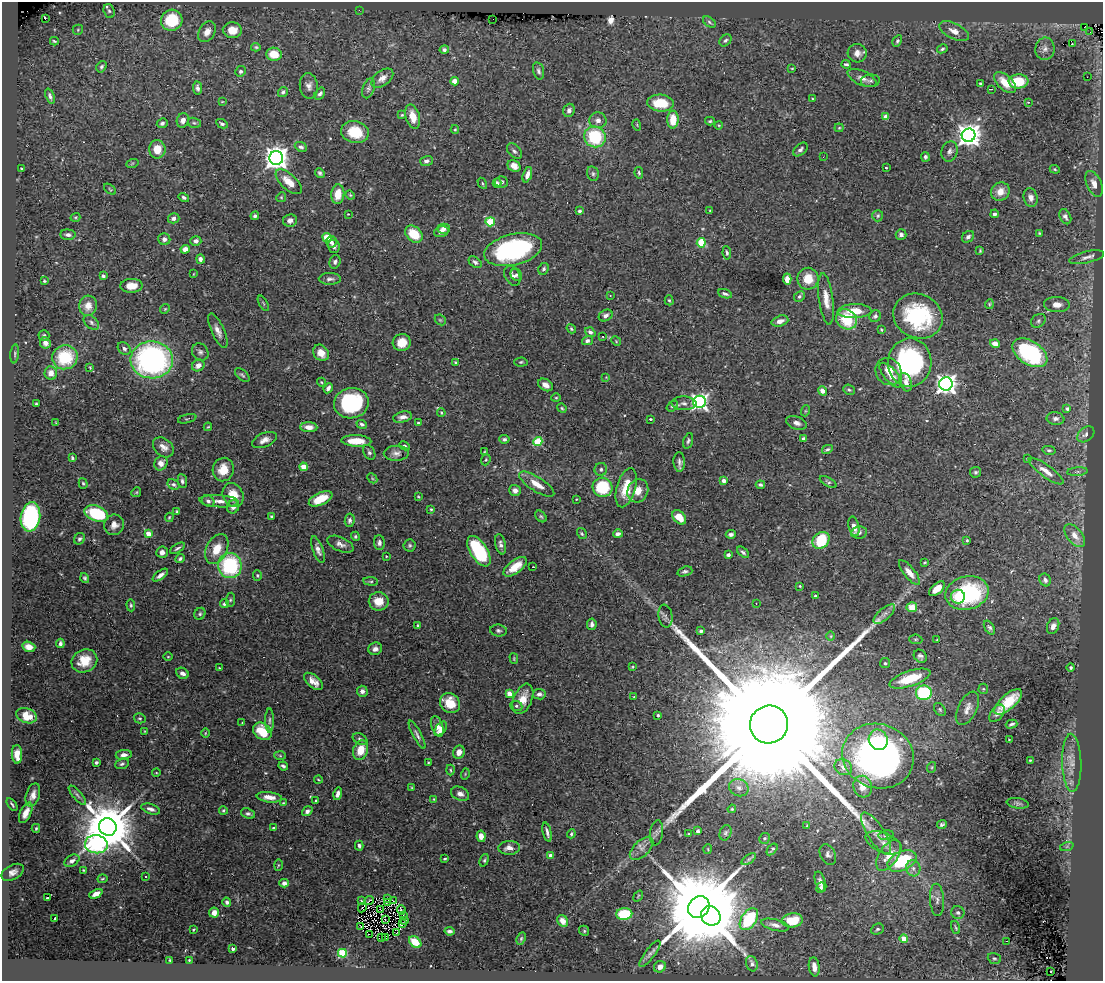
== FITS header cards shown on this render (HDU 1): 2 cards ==
NAXIS1  =                 1101
NAXIS2  =                  979

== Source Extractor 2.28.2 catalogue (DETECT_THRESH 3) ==
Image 1101 x 979 px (HDU 1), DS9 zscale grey, 1 PNG px = 1 image px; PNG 1105 x 983 px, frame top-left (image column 1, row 979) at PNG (2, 2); each listed source drawn as its Kron ellipse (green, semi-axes under 4 px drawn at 4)
Background 0.786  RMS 0.021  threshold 0.0633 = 3 sigma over >= 5 px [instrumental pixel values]
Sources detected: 495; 1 with non-positive FLUX_AUTO (blend fragments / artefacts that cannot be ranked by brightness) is neither listed nor drawn; the other 494 listed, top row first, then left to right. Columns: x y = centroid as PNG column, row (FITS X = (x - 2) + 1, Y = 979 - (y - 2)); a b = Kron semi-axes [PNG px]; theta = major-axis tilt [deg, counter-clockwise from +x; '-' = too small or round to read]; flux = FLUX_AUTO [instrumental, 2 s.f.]
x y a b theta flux
359 10 2 2 - 5
109 11 7 5 -72 3
45 19 4 2 - 1.7
493 19 3 2 - 52
172 20 11 10 - 57
709 22 7 4 -37 2.5
1084 27 3 2 - 4.2
78 30 5 5 - 2
232 30 9 7 -5 18
954 31 16 7 -26 12
207 32 11 8 58 10
1090 32 3 2 - 1.6
725 40 7 5 43 2.9
54 41 4 3 - 2
897 41 6 4 61 2.8
1072 44 2 2 - 0.85
256 47 5 4 - 2
942 49 5 4 - 2.5
1045 49 11 9 80 8.8
444 50 5 4 - 4.9
857 53 9 9 - 9.8
274 54 8 6 -8 24
846 64 4 3 - 2.7
101 67 6 4 57 3
792 68 4 3 - 1.3
240 71 5 5 - 3.1
538 71 9 5 -75 3.6
1087 77 2 2 - 0.83
382 78 12 7 39 9.7
862 78 15 7 -24 9.9
455 81 4 4 - 20
870 81 9 6 5 4
1018 81 10 7 3 47
980 83 3 3 - 1.9
1005 83 13 7 -43 25
309 86 13 9 -84 7.8
197 88 7 4 -82 5
368 88 10 5 72 3.8
991 89 3 2 - 1.7
283 92 5 4 - 3.2
320 94 7 4 57 4.1
50 96 8 4 -69 4.1
812 99 3 2 - 1.1
222 102 4 2 - 0.97
1028 102 3 3 - 1.6
660 103 13 8 -4 41
569 110 6 5 - 6
402 115 4 4 - 1.5
886 116 4 4 - 17
413 117 12 7 -75 21
673 119 9 5 89 29
183 120 7 6 - 8.2
598 120 8 8 - 6.5
710 121 5 4 - 2
162 123 5 5 - 3.3
194 123 7 5 -20 2.4
222 124 6 4 -26 2.7
637 125 5 3 - 1.4
718 125 4 3 - 1.2
839 128 4 4 - 1.5
455 130 4 4 - 1.7
355 132 14 11 -13 44
969 135 7 6 - 1300
595 137 11 10 - 87
301 147 6 4 -24 3.8
157 149 9 8 - 20
800 149 8 5 42 4.6
514 151 9 6 -49 4.1
950 151 10 8 72 5.6
823 157 3 2 - 1.6
925 157 5 4 - 3.3
276 158 7 7 - 1400
426 161 6 5 - 4.4
132 164 6 4 21 1.7
514 166 7 5 -32 11
21 168 3 3 - 1.2
886 168 3 2 - 1.5
1055 169 5 4 - 1.7
320 173 5 4 - 3.2
639 173 6 4 -79 2.2
593 174 7 5 -76 3.5
527 175 8 4 72 7.5
289 182 16 7 -42 23
501 182 6 5 - 3.5
482 183 6 3 -61 1.9
497 183 4 3 - 3
1094 184 14 7 -66 10
110 189 7 3 -38 1.8
1000 192 10 9 - 15
338 194 10 6 83 22
350 195 5 4 - 1.7
184 197 5 4 - 3
281 197 5 4 - 1.7
1031 198 9 7 -75 7.9
710 210 3 3 - 1.1
579 211 4 3 - 3.1
348 214 2 2 - 0.88
995 214 4 3 - 3.2
255 216 4 4 - 3.1
878 216 6 5 - 2.4
75 217 5 4 - 1.7
1065 217 8 5 -64 4.8
174 218 6 5 - 4.9
290 220 7 6 - 6
490 222 5 4 - 77
444 229 6 5 - 6.9
441 232 7 5 17 8.9
1039 233 3 2 - 1.3
414 234 10 7 -43 36
901 234 5 5 - 4.9
68 235 7 5 -3 5.1
327 237 4 4 - 44
968 237 6 5 - 4.1
164 239 6 5 - 6.2
196 241 5 4 - 4.9
331 242 6 5 - 4.9
701 243 4 4 - 59
334 246 6 5 - 6.2
185 249 4 4 - 10
513 250 29 15 13 220
980 251 3 3 - 1.5
727 253 7 4 -82 2.6
1087 257 18 6 13 7.3
200 259 5 4 - 5.5
335 262 7 5 70 3.9
475 262 7 5 -38 3.9
544 269 6 5 - 3
193 274 3 2 - 0.76
516 275 6 5 - 3.5
103 276 4 3 - 3.4
512 276 10 7 -60 7.2
330 279 11 6 0 5
787 279 6 4 -86 13
808 279 11 10 - 25
44 281 3 3 - 1.8
132 286 11 7 1 17
725 294 7 4 -20 4.2
610 295 3 2 - 0.84
799 296 6 5 - 3.1
826 299 26 7 -82 17
669 300 5 4 - 1.7
263 303 8 3 -60 2
989 304 5 3 - 1.7
1057 305 13 7 -2 12
88 306 10 9 - 16
165 309 5 4 - 1.6
855 311 17 7 1 27
606 315 7 5 28 5.7
875 316 6 5 - 4.4
918 316 25 22 -26 130
847 319 11 9 -38 54
440 320 6 5 - 2
780 321 8 5 18 8.6
1038 321 8 6 36 3.7
91 322 9 6 -41 3.8
571 329 5 3 - 2
881 330 4 3 - 1.5
218 331 18 6 -66 9.9
590 332 5 4 - 4.2
44 336 5 5 - 2.5
603 336 3 2 - 1.7
587 341 5 4 - 4
616 341 5 4 - 1.6
402 342 9 8 - 20
45 343 5 5 - 7.1
995 344 5 4 - 9.2
124 348 7 5 -43 4.9
200 352 9 8 - 4.6
321 353 9 7 -48 15
1030 353 19 11 -34 160
15 354 9 4 83 2.6
65 357 13 12 - 71
152 360 21 18 -2 380
455 362 4 3 - 1.5
521 362 6 4 3 2.1
910 362 24 21 87 240
198 365 6 5 - 9.1
90 367 3 2 - 1.3
888 372 14 12 -52 20
51 373 7 6 - 13
242 375 9 5 -41 2.8
891 375 15 6 -49 14
606 377 3 3 - 0.92
321 382 4 4 - 1.6
906 382 9 6 -71 8
946 384 6 6 - 860
545 385 8 5 -33 8.8
328 388 5 4 - 5.5
849 390 6 5 - 2.5
822 391 5 4 - 8.5
556 398 4 4 - 1.6
699 402 6 6 - 470
351 403 17 15 14 140
684 403 12 7 -3 6.5
36 404 3 2 - 1.5
672 406 6 4 37 2.4
562 408 5 4 - 1.7
1067 409 4 3 - 3.6
805 411 5 3 - 1.3
441 413 4 3 - 1.5
403 417 9 5 13 7.3
187 419 9 2 15 1.4
650 419 3 3 - 1.4
1055 419 9 6 -10 5.1
56 423 4 3 - 1.1
418 423 3 3 - 1.5
796 423 11 6 -18 6.8
362 424 5 4 - 3.5
208 427 4 3 - 1.4
309 427 8 5 -2 11
1086 434 9 6 39 5.7
504 439 5 4 - 2.8
803 439 4 3 - 4.5
264 440 13 7 23 8.9
356 441 15 6 -2 24
688 441 8 4 73 3.2
538 442 5 4 - 71
405 446 5 4 - 2.3
163 447 12 8 -42 9.8
827 449 5 4 - 3.1
1049 450 7 4 -13 2.5
369 452 8 5 -63 3.5
484 452 4 2 - 1.5
396 453 12 7 1 7.3
72 458 4 3 - 2.2
1027 459 4 3 - 1.2
486 460 6 4 67 1.7
679 462 10 5 -88 4.9
161 463 7 6 - 11
303 467 4 4 - 26
601 469 6 6 - 3.7
223 470 12 10 77 21
1046 471 21 6 -36 12
976 472 5 5 - 2.6
1077 472 10 4 5 3.1
372 478 6 4 -46 1.9
182 481 7 4 -83 3.7
724 481 4 4 - 8.3
828 482 9 4 -30 2.8
83 483 5 4 - 2
173 484 6 5 - 3.6
537 484 20 7 -32 18
760 485 5 3 - 3.1
602 487 10 9 - 72
626 488 20 9 74 35
515 490 6 5 - 7.8
638 491 12 10 65 18
136 492 5 4 - 1.8
233 495 12 10 -66 25
418 496 3 3 - 1.2
321 499 12 6 25 35
576 499 3 2 - 0.94
208 501 6 5 - 4.2
219 501 20 6 -3 12
233 507 7 6 - 6.4
431 509 4 3 - 1.6
177 511 4 3 - 1.8
96 513 12 7 -19 90
271 516 3 3 - 2.3
541 516 7 4 -48 2.3
30 517 14 9 82 190
169 517 5 3 - 1.6
679 517 8 5 -47 22
350 520 7 5 82 4
114 525 10 9 - 11
854 526 10 5 -76 11
859 532 8 6 9 5.4
148 534 4 4 - 23
582 534 6 4 -57 2.1
618 534 5 4 - 4.7
731 534 5 3 - 3.9
355 536 5 4 - 2.5
1075 536 13 7 -51 13
80 539 6 5 - 3.6
821 540 9 7 45 61
967 540 3 2 - 1.5
379 543 7 5 -85 4.4
340 544 14 7 -24 7.6
500 544 10 5 -77 5.1
410 545 6 6 - 3
178 548 8 3 30 3
217 549 16 10 64 27
318 550 14 5 -71 7.6
479 551 17 8 -58 120
162 552 6 5 - 6
743 552 7 4 -41 3.2
728 555 4 3 - 6
386 556 3 3 - 1.3
180 559 5 3 - 2.7
925 562 3 2 - 1.3
230 566 12 12 - 130
515 567 14 6 37 22
533 567 2 2 - 0.71
685 571 8 4 18 3.2
909 572 15 5 -51 11
160 575 9 4 37 6.2
257 575 5 4 - 1.6
85 578 5 4 - 2.5
1045 580 6 5 - 4.2
371 581 7 4 -7 2.3
800 586 3 3 - 1.4
937 589 9 5 42 17
967 593 22 16 14 150
815 596 3 3 - 2.3
958 597 7 7 - 14
230 600 7 4 84 2.3
379 601 10 9 - 21
756 603 3 2 - 1.1
224 604 4 4 - 3.2
131 605 6 4 -87 2.4
912 607 5 5 - 20
200 614 6 5 - 2.8
884 614 13 5 41 7
665 616 11 7 -81 4.7
592 624 6 4 81 4.8
418 625 4 3 - 1.8
1053 626 8 6 66 7.3
989 628 7 4 -57 3.2
498 631 8 6 -7 3.5
701 631 4 3 - 2.8
831 636 5 3 - 1.3
916 639 6 4 -5 1.8
937 640 4 2 - 1.1
60 643 4 3 - 3.7
29 647 6 5 - 12
375 649 7 6 - 6.1
920 656 7 6 - 4.4
168 657 5 3 - 1.3
514 658 5 4 - 1.8
84 661 13 11 29 28
885 663 5 5 - 2.4
633 667 3 2 - 1.4
1071 667 4 4 - 2.3
219 668 3 2 - 1.1
182 673 6 5 - 6.9
910 679 21 7 18 51
313 681 11 6 -41 11
983 689 5 5 - 2
362 691 5 5 - 6.2
924 693 8 7 - 130
509 694 4 4 - 16
539 694 6 5 - 6.2
634 697 4 3 - 0.84
523 699 16 9 68 20
1008 702 17 7 42 47
450 703 11 9 -44 32
516 706 6 5 - 2.9
967 708 18 9 63 12
940 709 7 5 -51 2.4
997 713 10 6 52 5.9
658 715 3 3 - 2
27 716 10 7 -22 27
140 718 6 5 - 2.2
269 720 12 4 90 3.6
242 723 3 2 - 1.9
1011 724 6 3 16 2.7
769 725 19 19 - 180000
437 726 11 5 -71 18
441 729 8 5 54 8.9
144 731 4 3 - 0.98
262 731 10 8 -39 40
205 733 4 3 - 1.3
417 735 16 4 -62 5
360 739 8 5 -28 3.7
878 740 10 9 - 37
1009 740 3 3 - 1.3
361 750 10 7 72 24
459 752 7 5 67 9.8
17 754 9 5 -88 20
124 755 8 5 8 6.5
280 756 6 4 -3 1.9
878 756 36 32 -19 560
1030 760 4 3 - 1.5
96 762 4 3 - 2.6
428 762 3 2 - 1.2
1072 763 29 9 -88 20
122 764 7 5 20 3.1
283 766 5 3 - 3
843 767 9 7 -29 7.6
932 767 5 3 - 1.3
451 770 5 3 - 1.8
156 773 4 3 - 1.1
465 774 6 3 73 1.3
318 779 4 3 - 1.2
863 787 11 9 -73 16
412 788 4 3 - 1.5
739 788 10 8 -23 7.8
338 794 6 4 76 6
460 794 9 6 -24 7.2
33 795 12 6 73 9.3
77 795 12 4 -50 4.3
269 797 12 5 -6 13
434 799 3 3 - 1.3
316 800 3 2 - 1.3
283 803 4 3 - 1.2
1018 803 11 5 -9 4.1
12 804 7 2 -55 2.3
151 809 10 5 -18 5.4
732 809 4 3 - 1.4
223 810 4 4 - 2.2
307 811 6 4 35 4.4
26 813 11 5 65 12
248 814 7 5 -21 3.9
942 824 5 3 - 2.5
807 826 4 3 - 1.4
108 827 9 8 - 10000
36 828 4 3 - 2.1
274 828 3 3 - 2.8
698 831 4 3 - 4.1
547 832 10 3 -76 4.6
656 833 13 6 82 5
725 833 8 5 69 3.3
876 833 24 8 -57 15
571 834 4 3 - 2.5
689 834 3 3 - 1.6
886 835 7 4 10 3.2
481 836 6 4 -80 11
765 838 5 5 - 3.2
884 843 19 10 -22 12
96 844 11 9 -7 270
359 846 5 4 - 3.5
1067 846 7 4 19 2.4
509 848 11 7 2 9.9
641 848 14 8 44 9.1
708 849 5 3 - 1.2
772 849 7 3 52 2.4
828 854 11 7 -63 5.6
889 855 17 9 56 25
551 856 4 4 - 15
445 859 4 3 - 1.7
749 859 8 4 36 2.9
484 860 6 4 69 2.3
72 861 8 5 30 6.5
902 861 15 9 25 96
278 865 6 4 88 1.4
913 868 8 7 - 6.9
83 870 3 2 - 1.3
13 872 12 7 28 8.7
145 877 3 3 - 2.9
102 879 5 3 - 1.6
820 882 10 5 -71 5.5
284 883 5 4 - 6.5
821 887 5 4 - 4.1
96 894 7 4 26 9
638 896 6 3 54 1.3
48 897 3 3 - 25
387 899 3 2 - 0.99
369 900 4 2 - 1.4
937 900 16 7 -86 8.8
361 901 3 2 - 1.3
393 901 2 2 - 0.92
227 902 4 4 - 3.4
388 902 3 2 - 0.93
699 907 12 10 50 33000
362 908 5 2 - 8.2
380 909 2 2 - 1.6
401 910 5 3 - 3.4
958 912 6 6 - 4.1
214 913 5 5 - 8.9
624 914 8 6 1 57
404 915 2 2 - 0.79
711 916 10 9 - 6600
55 918 2 2 - 0.88
749 919 12 7 56 110
385 920 2 2 - 1.1
404 920 4 2 - 0.31
792 920 10 7 5 34
563 921 6 5 - 11
403 923 4 3 - 5.8
775 925 14 5 -14 8
361 926 3 3 - 4.8
956 927 7 3 -75 1.9
877 929 6 5 - 2.8
193 930 3 2 - 1.1
450 931 5 3 - 3.4
584 931 5 4 - 1.9
397 933 3 2 - 1.1
369 934 2 2 - 930
381 937 2 2 - 350
385 937 3 2 - 4
521 938 6 4 64 2
904 938 4 4 - 33
1007 941 3 2 - 6
415 942 7 5 -41 25
233 948 3 3 - 5.5
342 953 4 4 - 85
650 954 16 5 53 5.6
994 958 7 5 -18 2.5
170 960 3 2 - 1.3
189 960 3 2 - 1
752 964 8 5 -73 5.4
660 967 6 5 - 8.3
814 967 9 5 -82 12
1051 971 3 2 - 2.9
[1 non-positive-flux detection neither listed nor drawn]